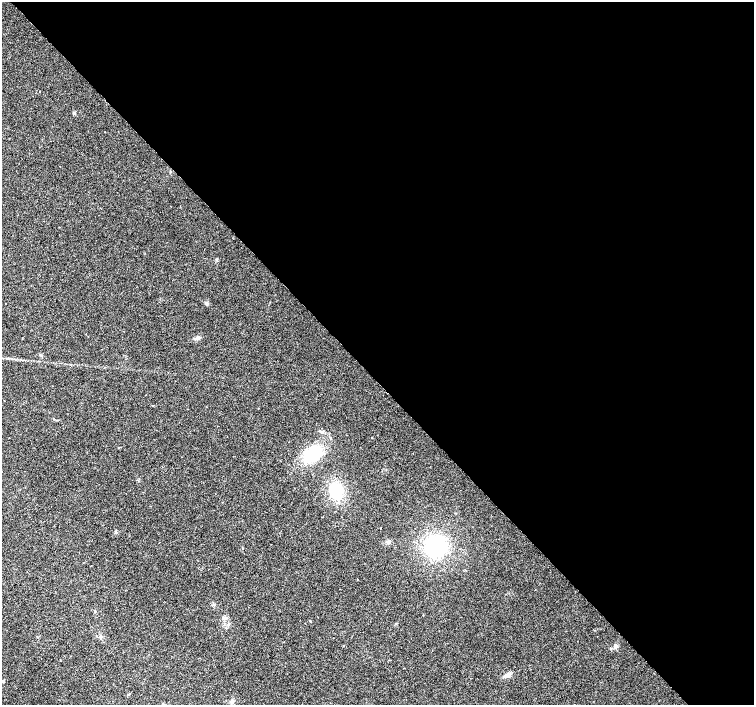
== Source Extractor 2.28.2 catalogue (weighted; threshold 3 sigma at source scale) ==
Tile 8 of 4 x 4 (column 4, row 2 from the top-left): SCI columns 4511-6014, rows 2962-4367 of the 6019 x 5987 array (HDU 1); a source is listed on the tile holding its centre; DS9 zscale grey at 2 x 2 block average (1 PNG px = mean of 2 x 2 image px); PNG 756 x 707 px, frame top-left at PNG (2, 2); no overlay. Shown black and unused: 54% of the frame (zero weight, under 2 of 3 exposures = <1% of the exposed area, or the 3 px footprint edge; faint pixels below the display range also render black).
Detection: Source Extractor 2.28.2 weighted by HDU 2 'WHT'; one run over the whole footprint, this tile lists its part. Background 0.0274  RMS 0.0063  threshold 0.0286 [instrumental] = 3 sigma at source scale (4.5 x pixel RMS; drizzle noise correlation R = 1.50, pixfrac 1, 0.0396/0.0396 arcsec/px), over >= 5 px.
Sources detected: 19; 1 cosmic-ray / hot-pixel residue — not listed; the other 18 listed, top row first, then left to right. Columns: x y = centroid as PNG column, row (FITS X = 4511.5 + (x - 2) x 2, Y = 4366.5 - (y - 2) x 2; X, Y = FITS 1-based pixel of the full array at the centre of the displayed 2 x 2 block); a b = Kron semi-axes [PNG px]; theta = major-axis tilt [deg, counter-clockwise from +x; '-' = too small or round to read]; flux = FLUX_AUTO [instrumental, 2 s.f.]
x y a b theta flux
39 92 2 2 - 1.6
74 113 4 3 - 2
206 303 4 3 - 1.9
197 338 6 4 23 3.9
320 431 5 3 - 2
313 454 15 11 24 68
336 491 13 10 -79 66
380 528 2 2 - 5.8
116 532 3 3 - 1.5
388 542 6 4 -9 3.1
436 546 17 17 - 120
310 621 3 2 - 0.78
343 645 2 2 - 0.62
615 646 5 4 - 3.4
507 675 8 4 31 6.5
3 681 2 2 - 2.9
129 694 4 3 - 1.3
232 701 5 4 - 3.5
Diffuse or blended objects may show on this block-average render without a row.